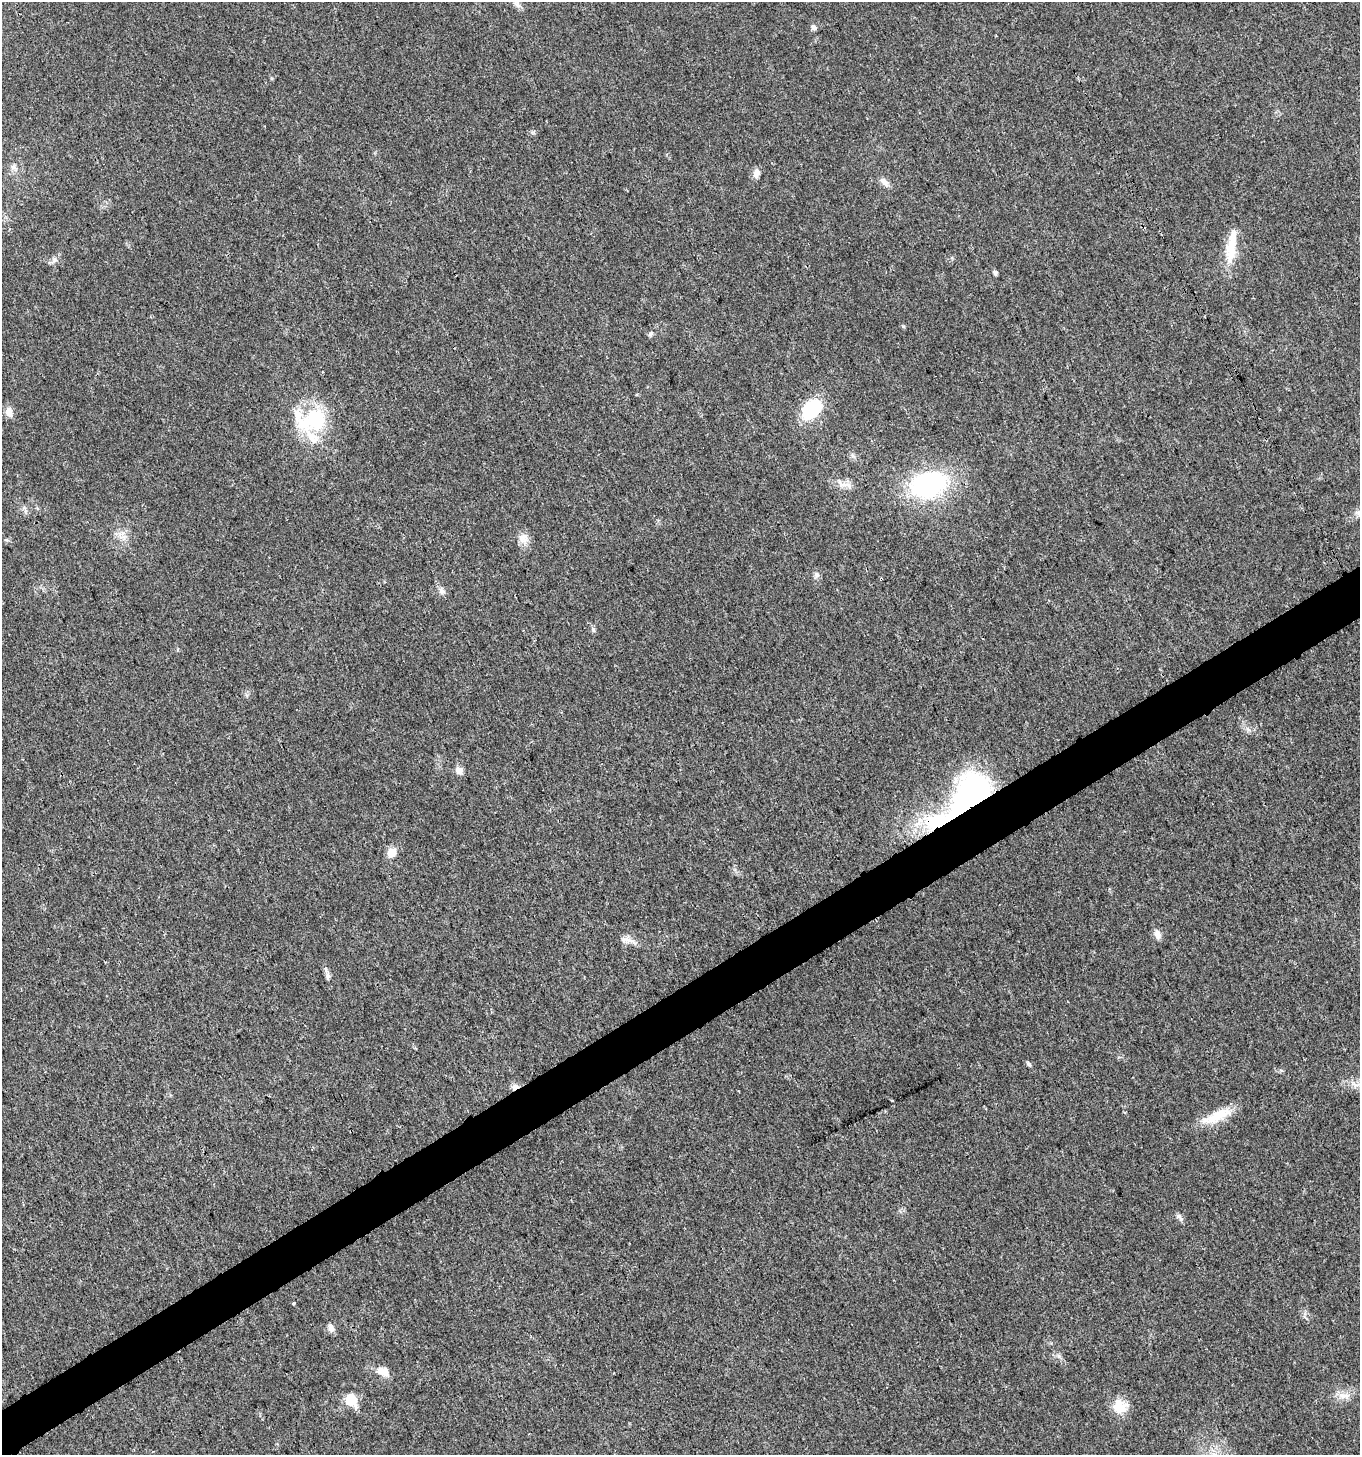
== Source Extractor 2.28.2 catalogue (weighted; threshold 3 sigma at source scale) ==
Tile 7 of 4 x 4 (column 3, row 2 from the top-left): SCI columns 2891-4248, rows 2914-4366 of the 5721 x 5829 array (HDU 1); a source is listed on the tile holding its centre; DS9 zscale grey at full resolution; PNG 1362 x 1457 px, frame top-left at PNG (2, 2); no overlay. Shown black and unused: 4% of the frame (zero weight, under 3 of 4 exposures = <1% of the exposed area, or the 3 px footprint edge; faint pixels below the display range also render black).
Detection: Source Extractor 2.28.2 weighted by HDU 2 'WHT'; one run over the whole footprint, this tile lists its part. Background 0.0181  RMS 0.0028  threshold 0.0127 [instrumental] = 3 sigma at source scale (4.5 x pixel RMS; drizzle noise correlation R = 1.50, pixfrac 1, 0.0396/0.0396 arcsec/px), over >= 5 px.
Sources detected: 40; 1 cosmic-ray / hot-pixel residue — not listed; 3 inside a brighter listed object's ellipse — not listed separately; the other 36 listed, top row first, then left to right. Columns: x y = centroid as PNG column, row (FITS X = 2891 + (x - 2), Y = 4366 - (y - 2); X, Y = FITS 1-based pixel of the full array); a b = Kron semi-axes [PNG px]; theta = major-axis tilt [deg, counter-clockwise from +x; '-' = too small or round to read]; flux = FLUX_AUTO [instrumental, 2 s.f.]
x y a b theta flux
517 4 12 7 -49 1.2
814 27 7 6 - 0.93
13 167 8 6 -8 0.87
756 173 11 8 70 1.8
884 182 14 7 -50 1.6
1231 246 49 11 81 7.9
55 259 8 6 -88 0.84
995 273 6 5 - 0.69
651 334 8 5 45 0.66
811 409 24 16 44 15
9 412 11 8 -85 2.2
314 420 46 30 21 19
929 485 41 28 15 39
849 486 13 7 -53 1.5
1359 512 10 6 8 1.3
121 534 13 5 22 1.5
523 538 15 13 -30 2.5
816 575 6 6 - 0.74
442 591 10 5 -54 1.1
593 629 7 4 -72 0.52
459 771 9 8 - 1.8
971 794 55 34 48 60
392 852 12 11 - 2.7
1157 934 11 7 -78 1.9
625 939 15 7 0 1.7
328 976 9 7 -85 0.98
1029 1064 7 4 -50 0.52
515 1087 10 6 19 1.5
1217 1116 41 12 24 7.4
1179 1217 11 6 -46 0.93
294 1303 3 3 - 1.2
331 1328 11 7 -68 1.2
384 1371 16 10 -27 2.9
1343 1396 18 8 -8 2.4
351 1400 13 11 -59 6.7
1119 1407 19 17 -72 5.3
Overlapping masked pixels (flux is a lower limit): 2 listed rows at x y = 971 794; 515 1087
Isophote crosses this tile's border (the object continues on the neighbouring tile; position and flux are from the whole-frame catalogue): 1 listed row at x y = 1359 512
Unlisted compact peaks at least as high as the median listed source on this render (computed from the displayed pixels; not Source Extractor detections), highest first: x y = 903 326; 1059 1356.